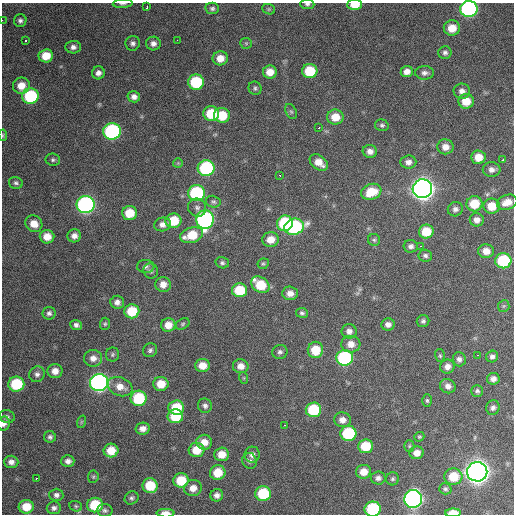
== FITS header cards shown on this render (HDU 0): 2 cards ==
NAXIS1  =                  512 / Axis length
NAXIS2  =                  512 / Axis length

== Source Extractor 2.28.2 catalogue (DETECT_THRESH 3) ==
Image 512 x 512 px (HDU 0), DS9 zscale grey, 1 PNG px = 1 image px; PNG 516 x 516 px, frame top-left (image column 1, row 512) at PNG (2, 3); each listed source drawn as its Kron ellipse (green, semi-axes under 4 px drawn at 4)
Background 1280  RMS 36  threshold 107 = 3 sigma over >= 5 px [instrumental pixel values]
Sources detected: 176; all 176 listed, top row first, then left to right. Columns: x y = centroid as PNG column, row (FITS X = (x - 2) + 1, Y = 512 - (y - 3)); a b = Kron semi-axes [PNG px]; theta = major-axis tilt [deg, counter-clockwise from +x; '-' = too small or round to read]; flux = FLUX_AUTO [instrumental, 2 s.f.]
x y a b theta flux
123 4 10 4 3 5.7e+03
307 4 7 5 -4 6.1e+03
355 5 7 5 -1 4.4e+04
147 7 3 2 - 5.9e+03
212 8 7 5 -10 6.2e+03
269 9 6 5 - 3.8e+03
469 9 8 8 - 4.7e+05
2 20 2 2 - 2.1e+03
20 21 6 6 - 7.2e+03
452 28 8 7 - 3.5e+04
177 40 3 2 - 2.4e+03
26 41 3 3 - 1.3e+04
133 43 7 7 - 7.7e+03
246 43 6 5 - 3.8e+03
153 44 7 7 - 1.1e+04
73 47 8 6 4 1.0e+04
445 53 6 6 - 6.9e+03
46 56 7 6 - 4.3e+04
220 58 7 7 - 2.7e+04
310 71 7 7 - 9.0e+04
270 72 7 6 - 2.9e+04
407 72 6 5 - 1.6e+04
98 73 6 6 - 1.1e+04
424 73 9 6 1 9.4e+03
196 82 8 7 - 1.4e+05
21 86 8 8 - 3.0e+04
255 88 7 6 - 5.4e+03
462 91 8 7 - 1.3e+04
30 96 8 7 - 1.8e+05
134 97 6 6 - 1.1e+04
466 101 8 7 - 4.1e+04
291 112 8 5 -62 4.6e+03
211 114 8 7 - 8.5e+04
222 115 8 7 - 6.3e+04
335 117 8 7 - 3.7e+04
382 125 7 5 -13 5.3e+03
319 128 3 2 - 3.4e+03
112 131 9 8 - 4.3e+05
3 135 6 4 -85 2.8e+03
445 147 8 7 - 2.0e+04
370 151 7 6 - 1.4e+04
478 157 7 7 - 3.3e+04
53 160 7 6 - 5.4e+03
502 160 3 2 - 2.9e+03
319 162 10 7 -37 2.6e+04
408 162 8 6 5 1.2e+04
178 163 5 5 - 3.4e+03
206 168 8 8 - 2.4e+05
492 170 9 7 -1 1.2e+04
280 175 3 3 - 7.3e+03
16 183 7 6 - 6.0e+03
422 189 10 9 - 2.2e+06
371 192 10 7 21 5.4e+04
197 193 8 8 - 2.5e+05
213 202 7 6 - 5.1e+03
507 202 10 7 18 2.6e+04
474 204 8 7 - 5.8e+04
86 205 9 8 - 7.6e+05
492 206 8 7 - 4.4e+04
197 208 9 9 - 1.1e+04
455 209 7 7 - 8.6e+03
130 213 7 7 - 5.4e+04
205 220 9 9 - 5.8e+05
477 220 7 6 - 1.5e+04
173 221 8 7 - 7.1e+04
285 223 8 7 - 1.6e+05
34 224 9 8 - 2.8e+04
163 224 8 7 - 1.4e+04
294 227 10 8 14 3.2e+05
426 232 7 7 - 5.5e+04
192 235 11 7 16 6.2e+04
74 236 7 6 - 1.4e+04
47 237 7 7 - 2.9e+04
271 240 8 7 - 2.9e+04
374 240 6 6 - 4.6e+03
411 246 7 6 - 8.7e+03
420 246 3 2 - 2.8e+03
486 251 8 7 - 2.2e+04
425 256 7 6 - 6.7e+03
503 261 8 7 - 1.6e+05
222 263 7 5 -17 5.9e+03
263 264 6 5 - 3.7e+03
146 266 9 6 -2 7.1e+03
151 271 8 7 - 7.6e+03
163 284 7 7 - 2.0e+04
260 285 10 7 -34 7.9e+04
239 290 7 7 - 8.1e+04
290 293 8 6 -2 1.7e+04
117 302 7 6 - 1.1e+04
504 306 6 5 - 3.6e+03
132 311 7 7 - 7.2e+04
49 313 6 6 - 7.1e+03
302 313 6 5 - 5.4e+03
423 321 6 6 - 5.7e+03
105 324 6 5 - 3.9e+03
183 324 7 5 28 4.2e+03
388 324 7 6 - 1.2e+04
76 325 6 5 - 7.7e+03
168 325 7 7 - 2.7e+04
349 331 7 7 - 1.2e+04
351 344 9 8 - 2.1e+04
150 350 7 6 - 6.5e+03
315 350 8 7 - 5.4e+04
280 352 7 7 - 7.1e+03
112 354 7 6 - 5.2e+03
478 355 2 2 - 1.5e+03
440 356 6 5 - 3.9e+03
492 356 6 6 - 7.8e+03
93 358 9 8 - 1.7e+04
345 358 8 8 - 2.9e+05
459 359 7 6 - 8.6e+03
202 365 7 6 - 3.0e+04
241 366 8 7 - 1.9e+04
447 367 7 6 - 1.5e+04
55 371 7 7 - 1.9e+04
37 374 8 7 - 9.1e+03
244 378 6 3 -72 2.7e+03
493 379 6 5 - 1.2e+04
99 383 9 8 - 1.0e+06
16 384 8 7 - 1.3e+05
161 384 7 7 - 4.0e+04
448 386 8 7 - 1.3e+04
120 387 13 9 -21 2.6e+04
477 391 6 6 - 5.9e+03
139 398 8 7 - 1.3e+05
427 400 6 4 -88 3.8e+03
205 406 7 7 - 7.9e+03
176 408 8 7 - 8.0e+04
493 408 7 6 - 8.1e+03
313 410 8 7 - 1.2e+05
175 416 8 7 - 8.2e+04
7 417 8 6 -14 7.3e+03
342 420 8 7 - 1.6e+04
81 422 6 4 71 3.4e+03
4 423 7 6 - 1.1e+04
284 425 2 2 - 2.0e+03
143 429 7 6 - 1.5e+04
348 433 8 7 - 1.7e+05
50 437 6 6 - 6.2e+03
419 437 5 4 - 3.6e+03
204 442 8 7 - 2.4e+04
366 446 7 7 - 7.5e+04
409 446 5 5 - 3.7e+03
197 450 8 7 - 4.6e+04
111 451 7 7 - 4.1e+04
417 453 7 6 - 1.9e+04
222 454 7 6 - 3.0e+04
252 455 8 7 - 1.1e+04
68 461 6 6 - 1.0e+04
250 461 8 7 - 7.1e+03
11 462 7 6 - 1.2e+04
363 472 7 7 - 2.7e+04
477 472 10 9 - 2.6e+06
218 473 8 7 - 4.6e+04
93 477 6 5 - 3.9e+03
453 477 9 8 - 5.7e+04
36 478 3 2 - 3.0e+03
378 478 7 6 - 9.1e+03
393 479 6 6 - 5.1e+03
181 480 7 7 - 7.0e+04
150 486 7 7 - 7.2e+04
193 488 9 8 - 2.1e+04
445 489 6 5 - 5.3e+03
263 494 8 7 - 1.3e+05
56 495 7 6 - 8.7e+03
217 495 6 6 - 1.1e+04
132 498 7 6 - 5.9e+03
413 499 9 9 - 1.0e+06
95 505 8 7 - 9.3e+04
76 506 6 5 - 4.4e+03
26 507 7 7 - 4.4e+04
54 508 7 6 - 8.3e+03
373 509 8 7 - 1.8e+05
105 510 8 6 -3 6.5e+03
165 513 9 4 -1 2.2e+04
453 513 8 4 1 3.9e+04
At the frame edge (FLAGS 8, measured only in part): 10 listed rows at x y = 123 4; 307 4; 355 5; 469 9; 2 20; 3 135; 4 423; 373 509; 165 513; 453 513